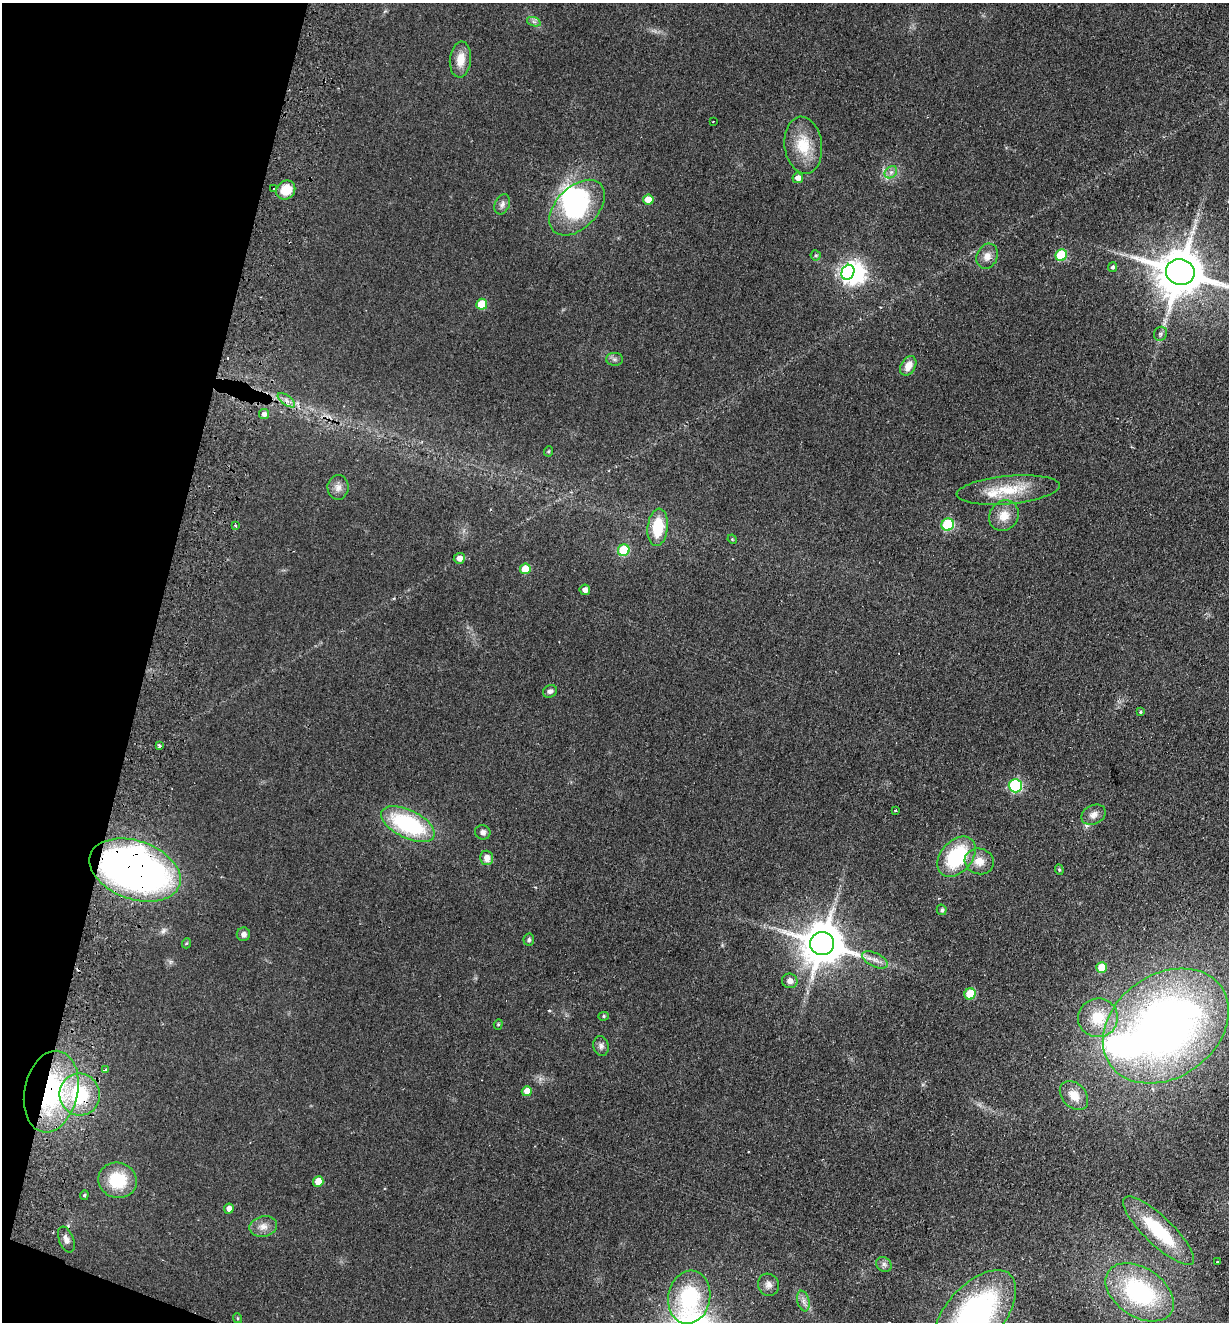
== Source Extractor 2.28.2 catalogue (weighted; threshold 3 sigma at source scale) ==
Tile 9 of 4 x 4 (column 1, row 3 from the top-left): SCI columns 313-1539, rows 1341-2660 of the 5406 x 5319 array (HDU 1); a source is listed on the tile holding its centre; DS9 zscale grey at full resolution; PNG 1231 x 1324 px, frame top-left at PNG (2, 3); each listed source drawn as its Kron ellipse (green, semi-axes under 4 px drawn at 4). Shown black and unused: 13% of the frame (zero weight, under 2 of 3 exposures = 3% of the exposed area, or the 3 px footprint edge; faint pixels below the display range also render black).
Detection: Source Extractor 2.28.2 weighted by HDU 2 'WHT'; one run over the whole footprint, this tile lists its part. Background 0.0953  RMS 0.011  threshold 0.0479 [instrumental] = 3 sigma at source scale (4.5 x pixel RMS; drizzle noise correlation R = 1.50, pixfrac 1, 0.05/0.05 arcsec/px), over >= 5 px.
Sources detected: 88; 2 inside a brighter object's white glare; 3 cosmic-ray / hot-pixel residue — neither listed nor drawn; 1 inside a brighter listed object's ellipse — not listed separately; the other 82 listed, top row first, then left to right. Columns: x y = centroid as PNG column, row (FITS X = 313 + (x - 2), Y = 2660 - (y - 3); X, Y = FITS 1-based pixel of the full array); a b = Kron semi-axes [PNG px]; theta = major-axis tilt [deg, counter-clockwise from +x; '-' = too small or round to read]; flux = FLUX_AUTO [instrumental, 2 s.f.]
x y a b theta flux
534 22 7 4 -19 2.3
460 59 18 10 85 15
713 122 2 2 - 0.83
803 145 28 19 -83 33
891 172 7 5 43 3.2
798 178 5 5 - 6
273 189 3 3 - 6
286 190 10 8 41 24
648 200 5 5 - 15
502 204 10 7 67 4.1
577 208 33 20 45 100
816 255 5 5 - 1.6
1061 255 6 5 - 57
987 256 13 10 65 8.5
1112 267 5 4 - 2.4
848 272 8 6 67 350
1180 272 14 13 - 4900
482 304 5 5 - 28
1160 334 7 6 - 2.5
614 359 8 6 0 3
908 366 10 7 61 11
286 400 10 5 -36 4.4
264 414 5 5 - 3.8
548 451 5 4 - 1.4
338 487 12 10 87 6.9
1008 490 52 14 5 41
1004 516 16 14 50 15
235 525 3 3 - 1.8
948 525 6 6 - 78
658 527 19 10 83 36
732 539 5 3 - 0.88
624 550 6 5 - 58
459 558 5 5 - 6.2
525 569 5 5 - 24
585 590 5 5 - 4.3
550 691 7 6 - 3.3
1140 712 4 3 - 1.1
159 745 3 3 - 2.3
1015 786 6 6 - 120
895 810 3 2 - 1.4
1094 815 13 9 25 7
408 824 29 14 -26 110
483 832 8 7 - 3.8
956 857 23 15 50 74
487 858 7 6 - 7.1
979 861 15 13 -14 12
135 870 47 29 -20 560
1059 870 5 4 - 1.5
942 910 5 5 - 2.4
243 934 7 6 - 4.2
529 940 6 5 - 2.1
187 943 5 3 - 1
822 944 12 11 - 4000
875 960 14 7 -26 6.3
1102 967 5 5 - 19
790 981 8 7 - 5.6
970 994 6 5 - 37
604 1016 5 4 - 1.5
1098 1018 20 19 - 30
498 1024 5 4 - 1.3
1166 1026 68 51 35 710
601 1046 10 8 -78 4
106 1070 4 3 - 1.8
527 1091 5 5 - 11
51 1092 41 26 78 150
80 1095 21 20 - 67
1074 1095 16 11 -47 15
118 1180 19 17 -17 44
318 1181 5 5 - 15
84 1195 5 4 - 1.3
229 1209 5 5 - 5.9
263 1226 14 10 12 8.5
1158 1231 47 14 -44 64
66 1240 13 7 -69 6.1
1217 1262 3 2 - 1
884 1264 8 7 - 3.6
768 1285 11 10 - 5.9
1140 1292 38 24 -34 130
689 1297 27 21 79 77
803 1301 10 6 -77 4.4
974 1315 54 29 49 270
238 1318 5 4 - 1.3
Overlapping masked pixels (flux is a lower limit): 4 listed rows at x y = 286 400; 135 870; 51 1092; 80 1095
Isophote crosses this tile's border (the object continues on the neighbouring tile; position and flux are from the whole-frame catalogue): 2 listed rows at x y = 1180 272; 974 1315